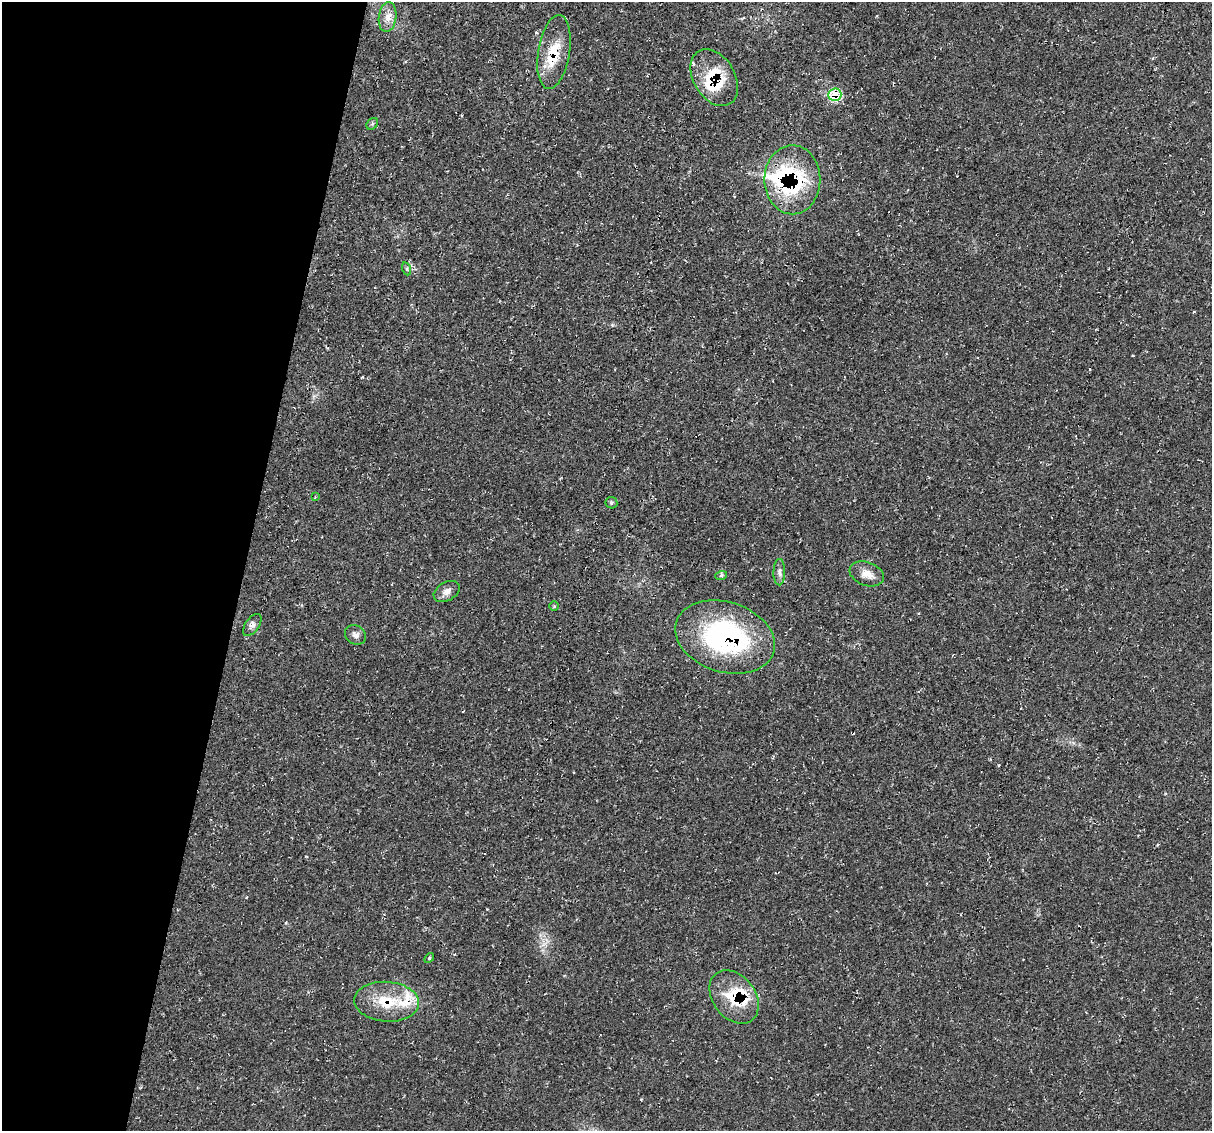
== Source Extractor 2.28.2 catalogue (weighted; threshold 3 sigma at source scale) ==
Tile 9 of 4 x 4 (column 1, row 3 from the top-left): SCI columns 15-1224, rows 1244-2372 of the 4856 x 4871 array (HDU 1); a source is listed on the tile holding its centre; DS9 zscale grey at full resolution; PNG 1214 x 1133 px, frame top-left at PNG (2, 2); each listed source drawn as its Kron ellipse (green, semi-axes under 4 px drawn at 4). Shown black and unused: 20% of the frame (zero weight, under 2 of 3 exposures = <1% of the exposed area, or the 3 px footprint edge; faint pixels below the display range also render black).
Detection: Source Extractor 2.28.2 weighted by HDU 2 'WHT'; one run over the whole footprint, this tile lists its part. Background 0.0207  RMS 0.0061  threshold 0.0275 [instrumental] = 3 sigma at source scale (4.5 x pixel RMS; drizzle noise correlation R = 1.50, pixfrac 1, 0.05/0.05 arcsec/px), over >= 5 px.
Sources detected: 30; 2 cosmic-ray / hot-pixel residue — neither listed nor drawn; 8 inside a brighter listed object's ellipse — not listed separately; the other 20 listed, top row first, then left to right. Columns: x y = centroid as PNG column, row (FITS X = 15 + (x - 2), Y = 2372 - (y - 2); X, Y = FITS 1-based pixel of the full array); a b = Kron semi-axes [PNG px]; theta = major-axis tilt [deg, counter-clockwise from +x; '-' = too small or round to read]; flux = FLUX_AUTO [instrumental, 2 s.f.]
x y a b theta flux
388 17 15 9 82 5.5
554 52 37 16 81 19
714 78 31 20 -59 25
835 95 6 6 - 33
372 124 6 5 - 1.1
792 180 34 28 -89 69
407 269 7 4 -72 0.93
315 497 3 3 - 0.49
611 503 6 5 - 1.1
779 572 13 6 89 2.3
867 574 18 11 -21 6.1
721 576 6 4 20 0.96
447 591 14 9 30 3.8
554 606 5 5 - 0.72
252 625 13 7 55 2.7
355 635 11 9 -36 3
725 637 51 35 -18 110
429 958 5 3 - 0.77
734 997 29 21 -53 25
387 1002 32 20 -4 23
Overlapping masked pixels (flux is a lower limit): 7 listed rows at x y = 554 52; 714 78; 835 95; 792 180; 725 637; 734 997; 387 1002